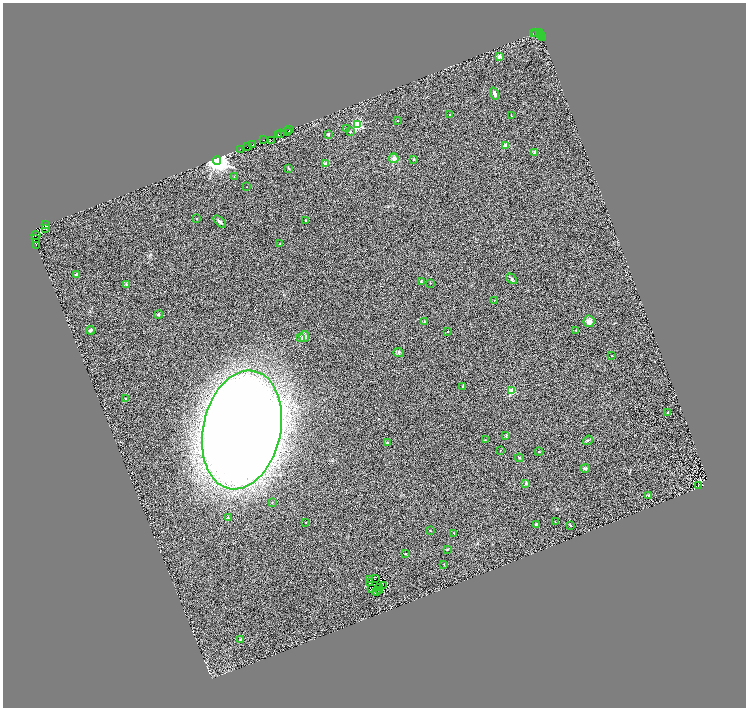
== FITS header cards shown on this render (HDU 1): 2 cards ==
NAXIS1  =                 1487
NAXIS2  =                 1411

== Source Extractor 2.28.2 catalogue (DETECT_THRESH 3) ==
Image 1487 x 1411 px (HDU 1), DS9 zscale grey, zoomed out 1/2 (1 PNG px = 2 x 2 image px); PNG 748 x 710 px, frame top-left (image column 2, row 1410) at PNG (3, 3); each listed source drawn as its Kron ellipse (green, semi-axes under 4 px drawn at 4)
Background 0.639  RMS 0.51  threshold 1.52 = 3 sigma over >= 5 px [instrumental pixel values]
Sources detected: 135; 41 cannot appear on this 1/2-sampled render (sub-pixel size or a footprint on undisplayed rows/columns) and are neither listed nor drawn; the other 94 listed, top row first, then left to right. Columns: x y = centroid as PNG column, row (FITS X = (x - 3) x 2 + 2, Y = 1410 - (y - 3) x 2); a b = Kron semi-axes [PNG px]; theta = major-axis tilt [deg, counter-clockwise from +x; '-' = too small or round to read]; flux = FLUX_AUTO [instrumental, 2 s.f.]
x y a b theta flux
533 33 2 1 - 57
535 33 2 1 - 290
539 33 2 1 - 150
539 34 2 2 - 65
541 35 2 1 - 39
542 37 3 1 - 120
499 56 2 2 - 1000
495 94 6 3 -70 370
450 114 2 2 - 75
511 116 2 2 - 70
398 121 2 2 - 130
357 125 3 3 - 8300
346 129 3 3 - 75
289 130 2 1 - 690
287 131 2 1 - 500
350 132 3 2 - 81
278 134 2 1 - 520
281 134 3 2 - 9900
328 134 2 2 - 400
264 140 2 1 - 260
271 141 3 1 - 34
253 145 2 1 - 65
248 146 2 1 - 1000
506 146 2 2 - 1500
240 149 2 1 - 75
535 152 2 2 - 810
394 158 5 5 - 340
414 159 3 3 - 110
217 160 4 4 - 88000
326 164 2 2 - 1300
289 168 4 2 - 68
234 177 2 2 - 62
247 187 2 1 - 36
197 219 2 2 - 85
305 220 2 2 - 65
220 221 7 3 -42 270
46 225 2 1 - 220
45 229 2 1 - 180
36 235 4 2 - 2400
35 239 3 1 - 710
280 244 2 2 - 32
37 245 3 1 - 1800
76 274 2 2 - 290
512 279 6 4 -47 150
421 281 3 2 - 51
430 283 2 2 - 51
126 284 4 3 - 93
494 300 2 1 - 38
158 315 4 4 - 130
589 321 6 5 - 520
425 322 2 2 - 450
90 330 4 3 - 150
576 330 2 2 - 56
448 332 2 1 - 38
304 336 5 5 - 440
300 338 2 2 - 350
398 353 5 4 - 190
612 356 2 2 - 74
463 386 2 2 - 160
511 391 3 3 - 3900
125 398 2 2 - 120
668 412 2 2 - 230
242 430 60 39 78 210000
506 435 3 2 - 60
485 440 4 3 - 71
588 440 5 3 - 99
387 443 2 2 - 200
501 450 2 1 - 23
539 452 4 2 - 70
519 458 4 3 - 97
585 468 5 3 - 140
526 483 2 2 - 590
698 485 2 1 - 22
648 495 2 2 - 530
272 502 2 2 - 91
228 517 2 2 - 120
306 522 2 1 - 64
555 522 2 2 - 42
536 524 3 3 - 130
570 525 3 2 - 38
430 531 3 2 - 40
454 533 2 2 - 65
447 549 2 2 - 99
405 554 2 2 - 96
444 564 3 2 - 50
375 579 3 1 - 36
369 580 2 1 - 36
370 582 4 2 - 43
383 585 2 1 - 32
379 587 4 1 - 48
372 588 2 1 - 21
379 590 2 1 - 61
377 591 2 2 - 120
241 639 2 2 - 180
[41 sub-pixel or undisplayed-footprint detections neither listed nor drawn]